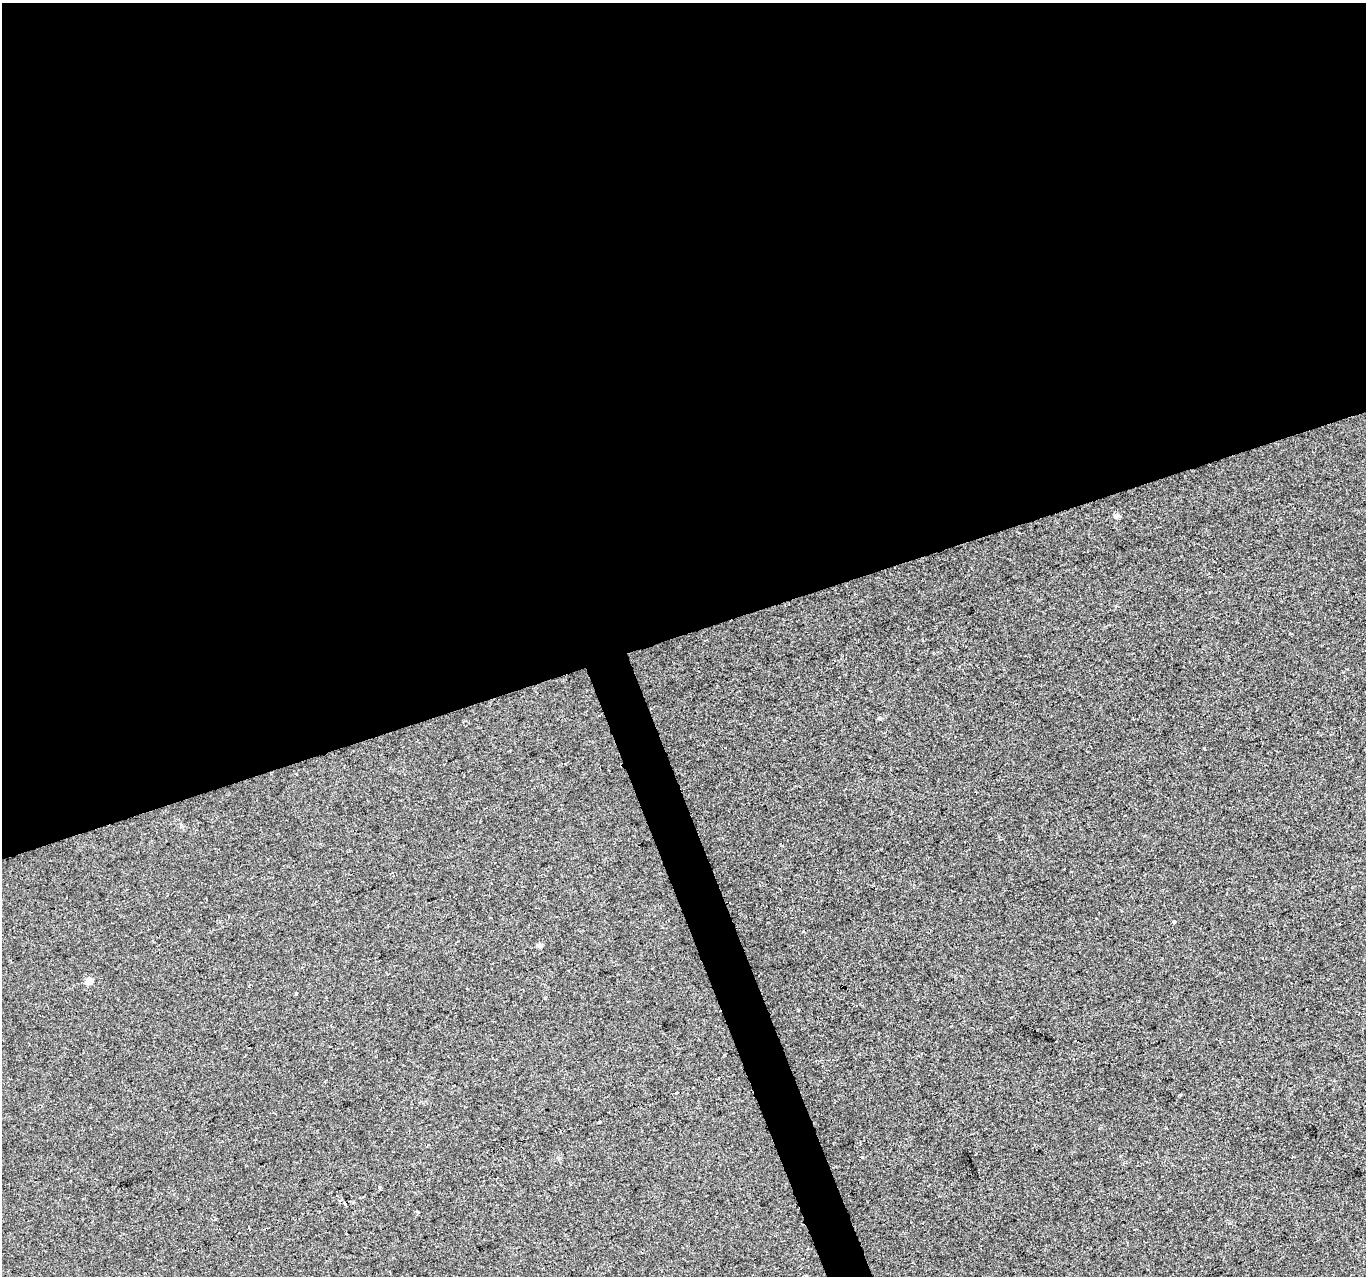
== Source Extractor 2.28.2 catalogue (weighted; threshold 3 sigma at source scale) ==
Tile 2 of 4 x 4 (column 2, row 1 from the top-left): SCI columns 1365-2728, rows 3945-5218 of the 5455 x 5287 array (HDU 1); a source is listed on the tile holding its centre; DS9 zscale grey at full resolution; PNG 1368 x 1278 px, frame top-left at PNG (2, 3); no overlay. Shown black and unused: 51% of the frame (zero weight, under 2 of 3 exposures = <1% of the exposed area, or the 3 px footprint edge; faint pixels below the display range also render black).
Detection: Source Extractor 2.28.2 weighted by HDU 2 'WHT'; one run over the whole footprint, this tile lists its part. Background 0.0183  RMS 0.006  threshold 0.0268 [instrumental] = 3 sigma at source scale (4.5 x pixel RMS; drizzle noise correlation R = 1.50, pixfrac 1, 0.0396/0.0396 arcsec/px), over >= 5 px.
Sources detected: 13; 2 cosmic-ray / hot-pixel residue — not listed; the other 11 listed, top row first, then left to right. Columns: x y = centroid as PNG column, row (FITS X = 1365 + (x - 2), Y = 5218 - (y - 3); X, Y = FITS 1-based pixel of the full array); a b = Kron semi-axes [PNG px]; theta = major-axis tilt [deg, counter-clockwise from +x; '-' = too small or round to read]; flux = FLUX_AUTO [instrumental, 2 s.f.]
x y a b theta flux
1116 516 7 6 - 1.4
879 718 5 5 - 0.87
1204 748 4 3 - 2.1
1174 922 3 3 - 9.6
539 945 6 5 - 1.6
89 981 6 6 - 5.6
296 994 3 3 - 0.77
676 1093 3 3 - 2.4
862 1157 3 3 - 0.87
380 1187 4 3 - 1.4
215 1219 4 2 - 0.62
Unlisted compact peaks at least as high as the median listed source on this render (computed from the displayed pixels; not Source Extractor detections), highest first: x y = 418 1212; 545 998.